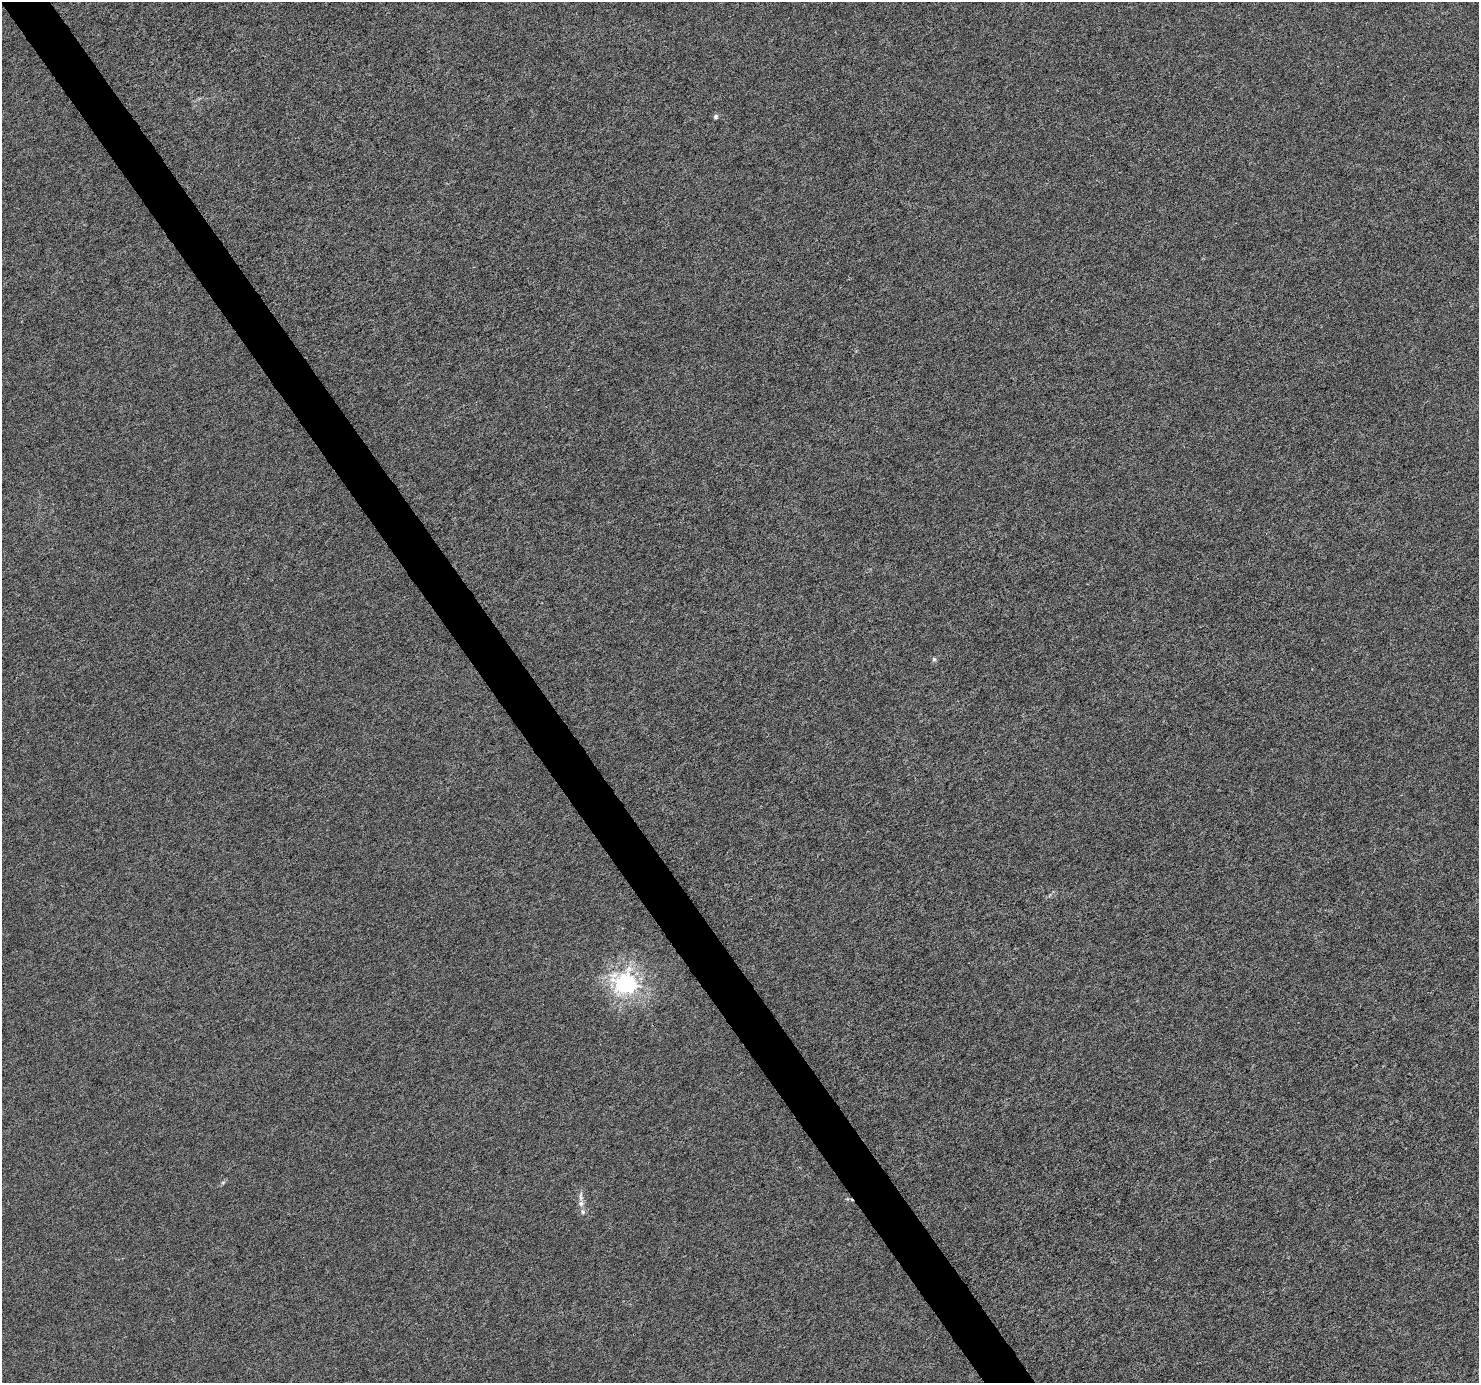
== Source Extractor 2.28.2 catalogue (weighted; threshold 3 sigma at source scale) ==
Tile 11 of 4 x 4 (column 3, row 3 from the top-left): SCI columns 2955-4431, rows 1503-2883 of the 5911 x 5828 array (HDU 1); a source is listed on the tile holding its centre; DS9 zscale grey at full resolution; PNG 1481 x 1385 px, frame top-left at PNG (2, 2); no overlay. Shown black and unused: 3% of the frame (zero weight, under 4 of 8 exposures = <1% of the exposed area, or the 3 px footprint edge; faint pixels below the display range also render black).
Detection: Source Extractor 2.28.2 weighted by HDU 2 'WHT'; one run over the whole footprint, this tile lists its part. Background -2.55e-04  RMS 0.0013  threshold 0.00521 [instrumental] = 3 sigma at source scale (4.09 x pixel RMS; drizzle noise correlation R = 1.36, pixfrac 0.8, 0.0396/0.0396 arcsec/px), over >= 5 px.
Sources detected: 6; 1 inside a brighter listed object's ellipse — not listed separately; the other 5 listed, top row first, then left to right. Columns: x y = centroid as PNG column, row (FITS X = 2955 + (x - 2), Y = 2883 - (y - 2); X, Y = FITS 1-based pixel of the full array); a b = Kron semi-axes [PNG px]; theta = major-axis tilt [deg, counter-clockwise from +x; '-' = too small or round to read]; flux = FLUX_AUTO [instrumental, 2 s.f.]
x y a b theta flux
716 117 6 5 - 0.25
934 659 6 5 - 0.24
626 983 7 7 - 58
223 1182 6 4 19 0.17
581 1196 15 4 88 0.47